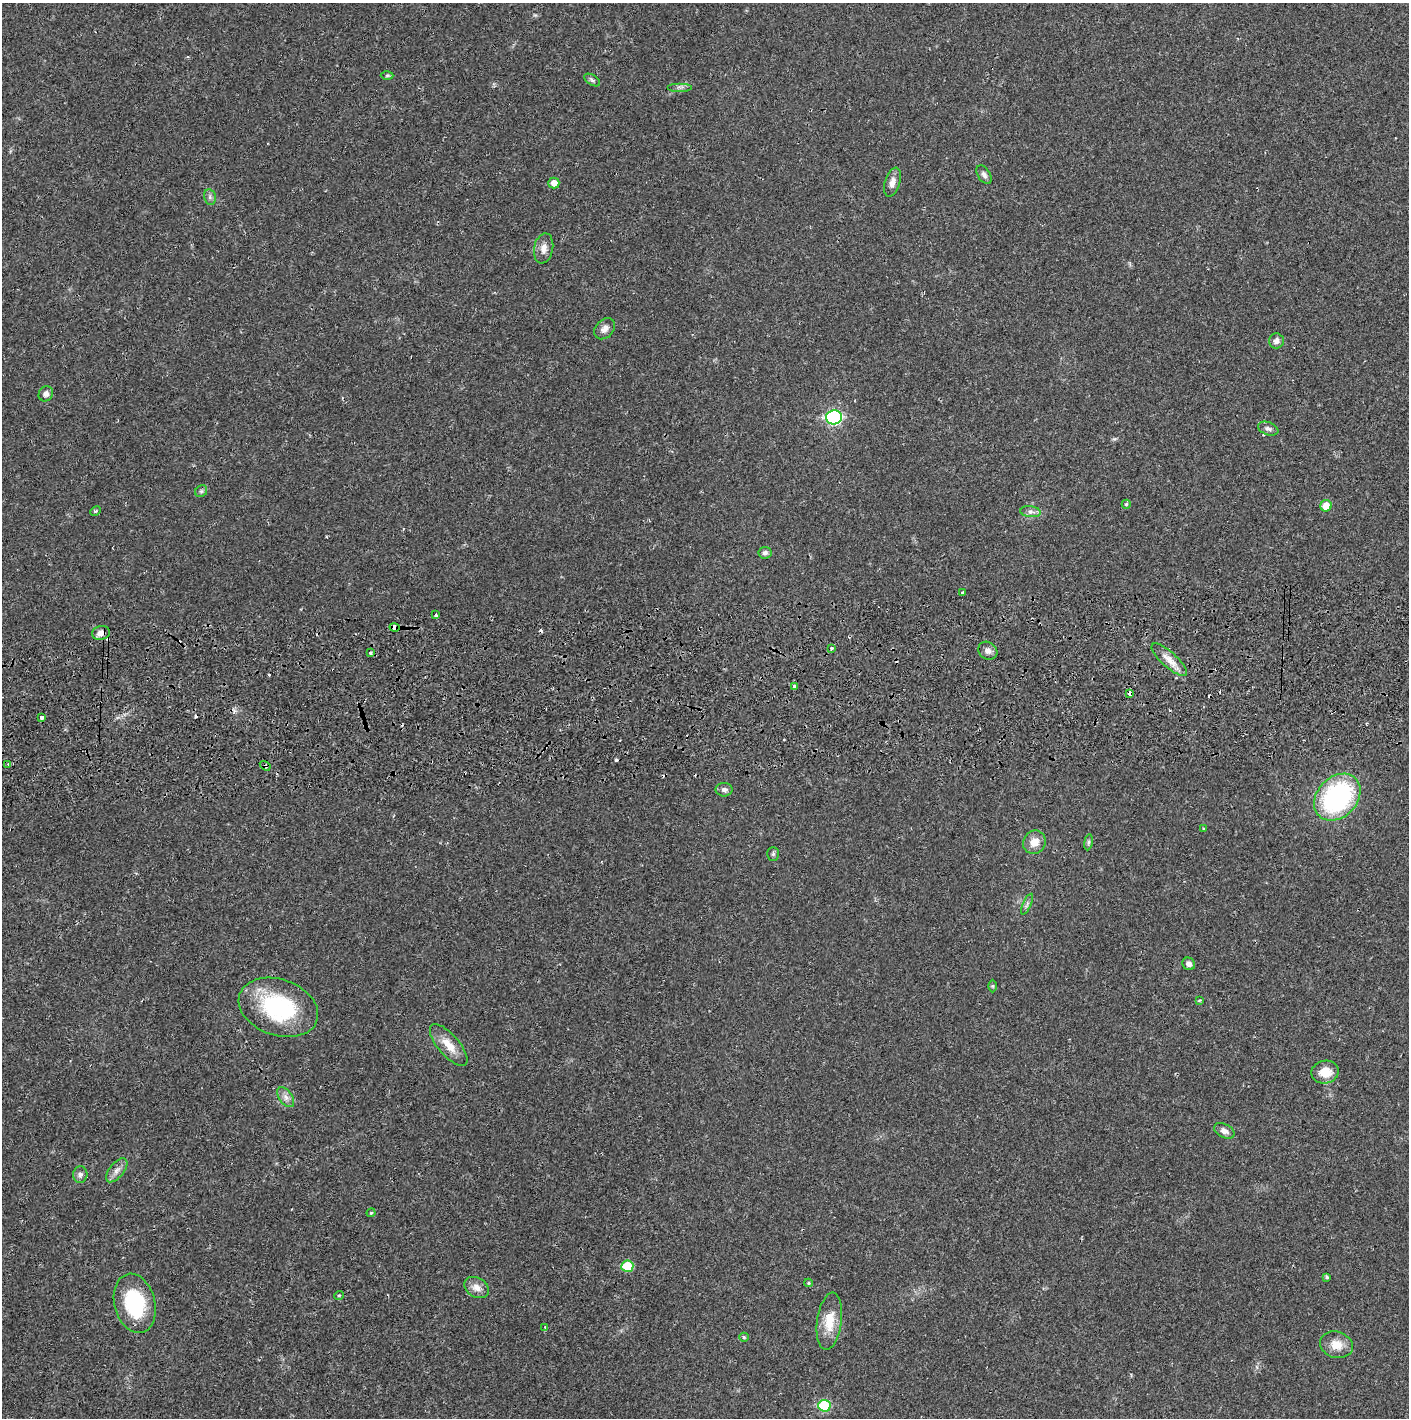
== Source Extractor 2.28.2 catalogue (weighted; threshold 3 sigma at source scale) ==
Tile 5 of 3 x 3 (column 2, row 2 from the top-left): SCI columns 1410-2816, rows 1471-2886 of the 4229 x 4360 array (HDU 1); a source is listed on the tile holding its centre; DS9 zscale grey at full resolution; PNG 1411 x 1420 px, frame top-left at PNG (2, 3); each listed source drawn as its Kron ellipse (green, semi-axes under 4 px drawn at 4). Shown black and unused: <1% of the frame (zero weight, under 2 of 3 exposures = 3% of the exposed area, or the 3 px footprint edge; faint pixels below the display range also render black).
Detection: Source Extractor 2.28.2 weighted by HDU 2 'WHT'; one run over the whole footprint, this tile lists its part. Background 0.0211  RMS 0.0035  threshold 0.0156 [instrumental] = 3 sigma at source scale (4.5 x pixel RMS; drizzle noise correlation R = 1.50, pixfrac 1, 0.05/0.05 arcsec/px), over >= 5 px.
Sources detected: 73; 12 cosmic-ray / hot-pixel residue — neither listed nor drawn; the other 61 listed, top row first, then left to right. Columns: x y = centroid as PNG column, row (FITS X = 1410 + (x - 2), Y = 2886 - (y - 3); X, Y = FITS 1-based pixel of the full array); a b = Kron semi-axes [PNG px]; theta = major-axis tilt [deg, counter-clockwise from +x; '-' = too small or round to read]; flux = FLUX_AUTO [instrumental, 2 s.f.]
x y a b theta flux
387 75 6 4 1 0.47
592 80 9 5 -32 0.73
680 87 12 3 0 0.77
984 175 10 6 -57 1.2
892 182 15 7 73 2.4
554 183 5 5 - 2.7
210 197 8 6 -79 0.96
544 248 15 9 79 2.7
605 329 12 8 45 2
1276 341 7 7 - 1.6
46 394 8 7 - 1.4
834 417 8 7 - 55
1268 429 10 6 -19 1.1
201 491 6 5 - 0.64
1126 504 4 4 - 0.59
1326 506 6 5 - 4.1
96 511 5 3 - 0.45
1031 512 10 5 -6 1.2
765 553 6 6 - 1.1
963 593 3 3 - 1
436 615 3 3 - 0.64
395 627 5 4 - 30
101 633 9 7 11 2
831 648 3 3 - 0.51
988 651 10 8 -36 1.8
370 653 3 3 - 1
1169 660 23 7 -42 3.7
795 686 4 4 - 1.4
1130 693 4 3 - 3.7
42 717 3 3 - 1.8
8 765 3 3 - 0.34
265 766 6 4 -32 0.55
724 790 8 7 - 1.2
1337 797 26 20 46 52
1203 829 4 3 - 0.6
1034 842 12 11 - 3.6
1088 842 8 4 82 0.63
773 854 7 5 89 0.66
1027 904 11 3 65 0.8
1189 964 6 6 - 1.4
993 986 6 4 90 0.45
1199 1000 4 2 - 0.32
278 1007 41 28 -19 35
449 1045 26 10 -49 5.6
1325 1072 14 11 11 5.4
286 1097 11 6 -53 1.8
1224 1131 11 7 -26 1.8
117 1170 14 7 51 2
80 1175 8 7 - 1.2
371 1213 4 4 - 0.44
627 1266 6 5 - 11
1327 1277 4 4 - 0.65
808 1283 4 4 - 0.37
477 1287 13 9 -30 2.7
339 1295 5 3 - 0.34
135 1303 30 20 -75 23
829 1321 29 12 82 7.5
545 1327 3 3 - 0.33
744 1337 5 4 - 0.43
1336 1345 16 13 -17 4.6
824 1406 6 6 - 17
Overlapping masked pixels (flux is a lower limit): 4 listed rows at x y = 395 627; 101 633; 1130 693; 265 766